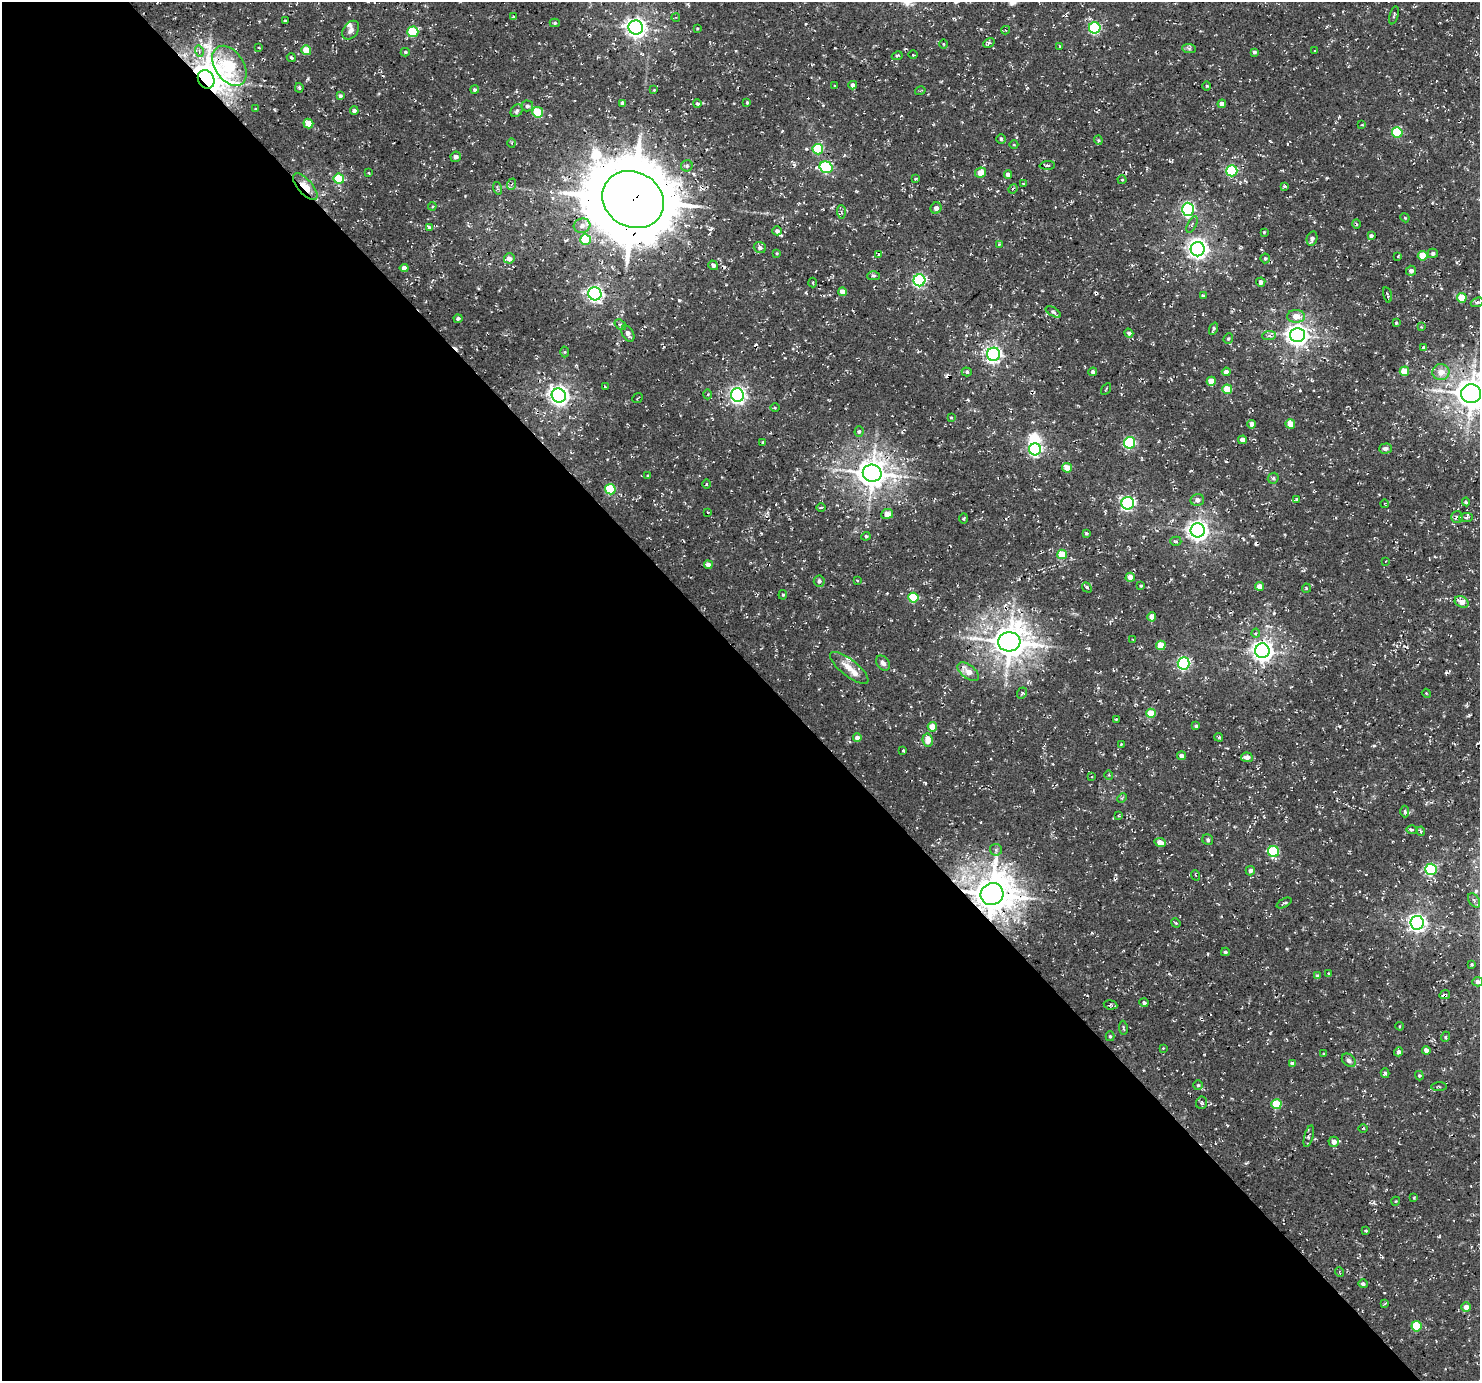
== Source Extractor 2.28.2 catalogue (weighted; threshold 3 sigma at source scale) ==
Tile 9 of 4 x 4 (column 1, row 3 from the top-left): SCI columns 96-1573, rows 1693-3071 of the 6095 x 6076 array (HDU 1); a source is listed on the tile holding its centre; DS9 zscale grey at full resolution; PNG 1482 x 1383 px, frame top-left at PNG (2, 2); each listed source drawn as its Kron ellipse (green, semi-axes under 4 px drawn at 4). Shown black and unused: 52% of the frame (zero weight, under 3 of 4 exposures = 8% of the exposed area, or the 3 px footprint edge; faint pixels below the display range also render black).
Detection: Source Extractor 2.28.2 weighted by HDU 2 'WHT'; one run over the whole footprint, this tile lists its part. Background 5.15e-04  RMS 0.0023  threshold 0.0104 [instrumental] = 3 sigma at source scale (4.5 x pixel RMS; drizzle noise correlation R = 1.50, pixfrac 1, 0.0396/0.0396 arcsec/px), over >= 5 px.
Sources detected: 272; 1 inside a brighter object's white glare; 10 cosmic-ray / hot-pixel residue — neither listed nor drawn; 5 inside a brighter listed object's ellipse — not listed separately; the other 256 listed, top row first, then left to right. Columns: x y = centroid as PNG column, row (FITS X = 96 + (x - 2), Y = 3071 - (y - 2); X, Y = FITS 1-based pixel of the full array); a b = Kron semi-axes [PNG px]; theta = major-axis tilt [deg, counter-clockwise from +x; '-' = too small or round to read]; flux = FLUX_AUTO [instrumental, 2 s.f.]
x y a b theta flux
1394 15 9 3 74 0.34
513 17 3 2 - 0.21
676 17 4 3 - 0.21
285 21 3 3 - 0.33
555 23 5 4 - 0.34
636 27 7 7 - 130
697 28 4 3 - 0.22
1095 28 6 5 - 24
351 30 10 7 54 0.99
1006 30 4 4 - 0.37
413 32 5 5 - 11
989 43 6 4 30 0.44
944 44 4 3 - 0.23
1059 46 3 2 - 0.21
259 48 4 2 - 0.16
1189 48 7 4 -2 0.46
306 50 5 4 - 4.5
1315 50 3 2 - 0.15
199 51 6 3 -74 0.38
405 52 4 4 - 0.37
1254 52 4 3 - 0.43
913 55 4 3 - 0.28
897 56 5 3 - 0.35
291 58 5 3 - 0.32
229 66 22 14 -56 24
206 79 9 8 - 550
853 85 4 4 - 0.99
835 86 3 3 - 0.33
1207 86 4 3 - 0.24
299 88 5 4 - 0.43
475 90 4 4 - 0.51
654 90 4 3 - 0.21
920 91 5 3 - 0.24
340 96 4 3 - 0.54
747 102 4 3 - 0.27
622 103 4 3 - 0.64
697 103 4 4 - 0.35
1222 104 4 4 - 1.3
527 106 6 5 - 0.68
256 109 3 3 - 0.23
354 111 4 4 - 0.64
517 111 7 5 50 0.53
538 112 5 5 - 9.6
308 123 5 4 - 4.3
1362 125 3 2 - 0.19
1397 132 5 5 - 13
1001 139 5 5 - 0.33
1098 140 4 4 - 0.26
512 143 5 3 - 0.25
1014 145 4 3 - 0.17
818 149 5 5 - 13
456 157 5 5 - 0.94
1047 165 7 4 4 0.52
687 166 6 5 - 0.55
826 167 7 5 -17 22
1232 171 5 5 - 22
369 173 3 2 - 0.27
981 173 6 4 27 2.7
1008 175 4 4 - 1.4
916 178 3 3 - 0.31
339 179 5 5 - 9.2
1122 180 4 4 - 0.24
512 184 6 3 69 0.35
1023 184 3 2 - 0.22
1284 186 4 3 - 0.37
305 187 17 7 -48 4.9
497 188 6 4 -73 0.32
1013 189 5 4 - 0.39
633 200 32 27 -30 2500
432 206 4 4 - 0.29
936 208 6 5 - 1.1
1188 209 6 6 - 35
841 212 6 4 -86 0.39
1405 218 5 3 - 0.22
1192 224 9 4 64 0.43
1356 224 5 3 - 0.25
582 226 8 7 - 1.2
429 227 4 4 - 0.41
777 231 4 4 - 0.83
1264 232 3 3 - 0.23
1371 236 4 4 - 0.53
1312 238 7 5 76 0.89
585 239 5 5 - 9.2
999 244 3 3 - 0.24
760 248 6 5 - 0.67
1198 249 7 7 - 110
777 253 3 3 - 0.23
1433 253 5 5 - 0.63
879 254 3 2 - 0.3
1398 256 4 2 - 0.19
1423 256 5 4 - 5.1
509 258 5 5 - 1.4
1265 258 5 5 - 0.4
713 265 5 4 - 0.66
404 268 4 4 - 1.6
1411 271 5 5 - 1.1
874 276 6 4 1 0.4
919 280 6 6 - 40
1261 282 4 4 - 0.88
813 283 5 2 - 0.23
842 292 4 4 - 2.1
595 294 6 6 - 75
1387 295 7 3 -76 0.36
1203 296 4 3 - 0.48
1462 298 5 4 - 5.4
1477 302 6 4 21 0.58
1053 312 8 3 -31 0.41
1296 316 9 6 0 2.4
458 319 4 4 - 0.56
1396 323 3 3 - 0.29
620 325 6 4 -37 0.5
1421 327 4 3 - 0.21
1213 329 6 3 68 0.44
1129 333 4 4 - 0.74
628 334 9 5 -58 1.2
1297 335 7 7 - 160
1269 336 7 4 1 0.58
1228 338 5 4 - 0.34
1423 347 3 3 - 0.33
565 352 5 3 - 0.25
994 354 6 6 - 72
1404 371 5 4 - 4.3
967 372 5 4 - 0.43
1093 372 4 4 - 0.67
1226 372 4 4 - 1.1
1441 372 8 8 - 2.4
1211 381 4 4 - 3.8
605 387 3 2 - 0.22
1106 389 6 2 58 0.22
1227 389 5 4 - 5.5
707 394 5 3 - 0.27
1471 394 10 9 - 440
559 395 7 7 - 130
737 395 6 6 - 77
638 398 5 2 - 0.2
775 408 4 3 - 0.22
951 417 3 2 - 0.2
1252 424 4 4 - 1.3
1290 424 5 5 - 4.2
859 431 5 4 - 0.44
1242 440 4 4 - 1.4
762 442 3 3 - 0.21
1130 443 5 5 - 23
1385 448 6 5 - 0.83
1035 449 6 6 - 38
1067 468 5 4 - 2.8
872 473 9 8 - 360
648 476 3 3 - 0.28
1273 478 6 5 - 0.42
706 484 5 3 - 0.24
610 489 5 5 - 12
1296 499 4 3 - 0.23
1197 500 7 6 - 1.1
1466 502 4 4 - 0.36
1128 503 6 6 - 43
1385 504 4 3 - 0.2
821 507 4 3 - 0.24
708 512 2 2 - 0.21
887 514 6 5 - 2
1457 517 6 5 - 0.77
964 518 5 3 - 0.25
1466 518 7 4 2 0.54
1198 530 7 7 - 140
1086 533 3 3 - 0.32
866 536 4 4 - 0.41
1176 541 5 4 - 0.44
1062 554 5 5 - 5.8
1386 561 2 2 - 0.14
708 565 4 4 - 1.5
1130 577 4 4 - 1.8
857 580 3 3 - 0.28
819 581 6 5 - 0.71
1141 586 3 2 - 0.23
1259 586 4 4 - 1.6
1087 587 5 4 - 0.39
1306 588 4 2 - 0.3
783 595 5 4 - 0.3
913 598 5 5 - 9.7
1462 602 7 5 -27 2.3
1152 617 4 4 - 2.1
1256 633 4 4 - 0.3
1133 639 3 2 - 0.14
1009 642 11 9 5 480
1161 645 4 4 - 4.2
1262 651 7 7 - 150
883 663 8 6 -50 0.93
1183 663 6 6 - 37
849 668 23 8 -38 3
968 672 12 7 -38 2.7
1022 693 6 4 56 0.36
1426 693 4 3 - 0.18
1151 713 5 4 - 6.1
1116 719 3 3 - 0.25
1196 726 3 3 - 0.38
932 727 4 4 - 3.8
1219 737 4 3 - 0.29
857 738 4 4 - 1.4
928 740 6 5 - 2.7
1121 744 3 3 - 0.19
903 750 3 3 - 0.21
1181 756 4 4 - 0.99
1247 757 6 4 -6 1.6
1109 775 4 4 - 0.29
1092 776 2 2 - 0.15
1122 798 5 3 - 0.31
1405 811 6 4 90 0.39
1118 816 4 2 - 0.2
1411 830 5 4 - 0.45
1421 831 4 4 - 0.34
1208 840 6 5 - 0.43
1160 842 6 4 -11 2.1
996 850 6 6 - 0.51
1273 851 6 5 - 18
1431 869 6 5 - 18
1250 871 5 4 - 0.75
1195 875 5 3 - 0.25
992 894 11 11 - 660
1474 900 8 5 -55 0.49
1284 903 8 3 28 0.35
1176 923 5 4 - 0.25
1417 923 7 6 - 97
1225 952 4 3 - 0.36
1472 964 3 3 - 0.31
1329 973 4 3 - 0.24
1318 976 4 4 - 0.62
1478 982 5 4 - 1
1445 995 5 2 - 0.43
1144 1003 4 4 - 0.46
1111 1005 7 4 -8 0.37
1400 1026 4 3 - 0.2
1123 1028 7 3 -81 0.29
1110 1036 5 4 - 0.35
1445 1037 5 3 - 0.27
1163 1048 3 3 - 0.16
1426 1050 4 4 - 1.1
1399 1052 4 4 - 0.88
1324 1054 3 3 - 0.28
1349 1060 8 6 -42 0.72
1292 1064 4 4 - 1
1385 1073 5 3 - 0.49
1419 1076 5 4 - 0.29
1198 1085 5 5 - 0.4
1439 1087 7 3 4 0.3
1202 1103 6 5 - 0.43
1276 1104 5 5 - 9
1363 1128 4 3 - 0.23
1309 1136 11 4 75 0.48
1334 1142 5 5 - 1.6
1414 1198 3 3 - 0.24
1396 1201 4 3 - 0.2
1366 1231 4 3 - 0.23
1340 1272 5 3 - 0.21
1363 1284 5 4 - 0.55
1385 1304 4 2 - 0.31
1466 1307 5 4 - 1.7
1416 1326 5 5 - 7.9
Overlapping masked pixels (flux is a lower limit): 7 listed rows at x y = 206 79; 826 167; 305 187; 633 200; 1009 642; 992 894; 1445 995
Isophote crosses this tile's border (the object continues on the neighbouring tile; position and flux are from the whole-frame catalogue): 2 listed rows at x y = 1471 394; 1478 982
Unlisted compact peaks at least as high as the median listed source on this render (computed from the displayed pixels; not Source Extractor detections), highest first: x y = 679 300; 1446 672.